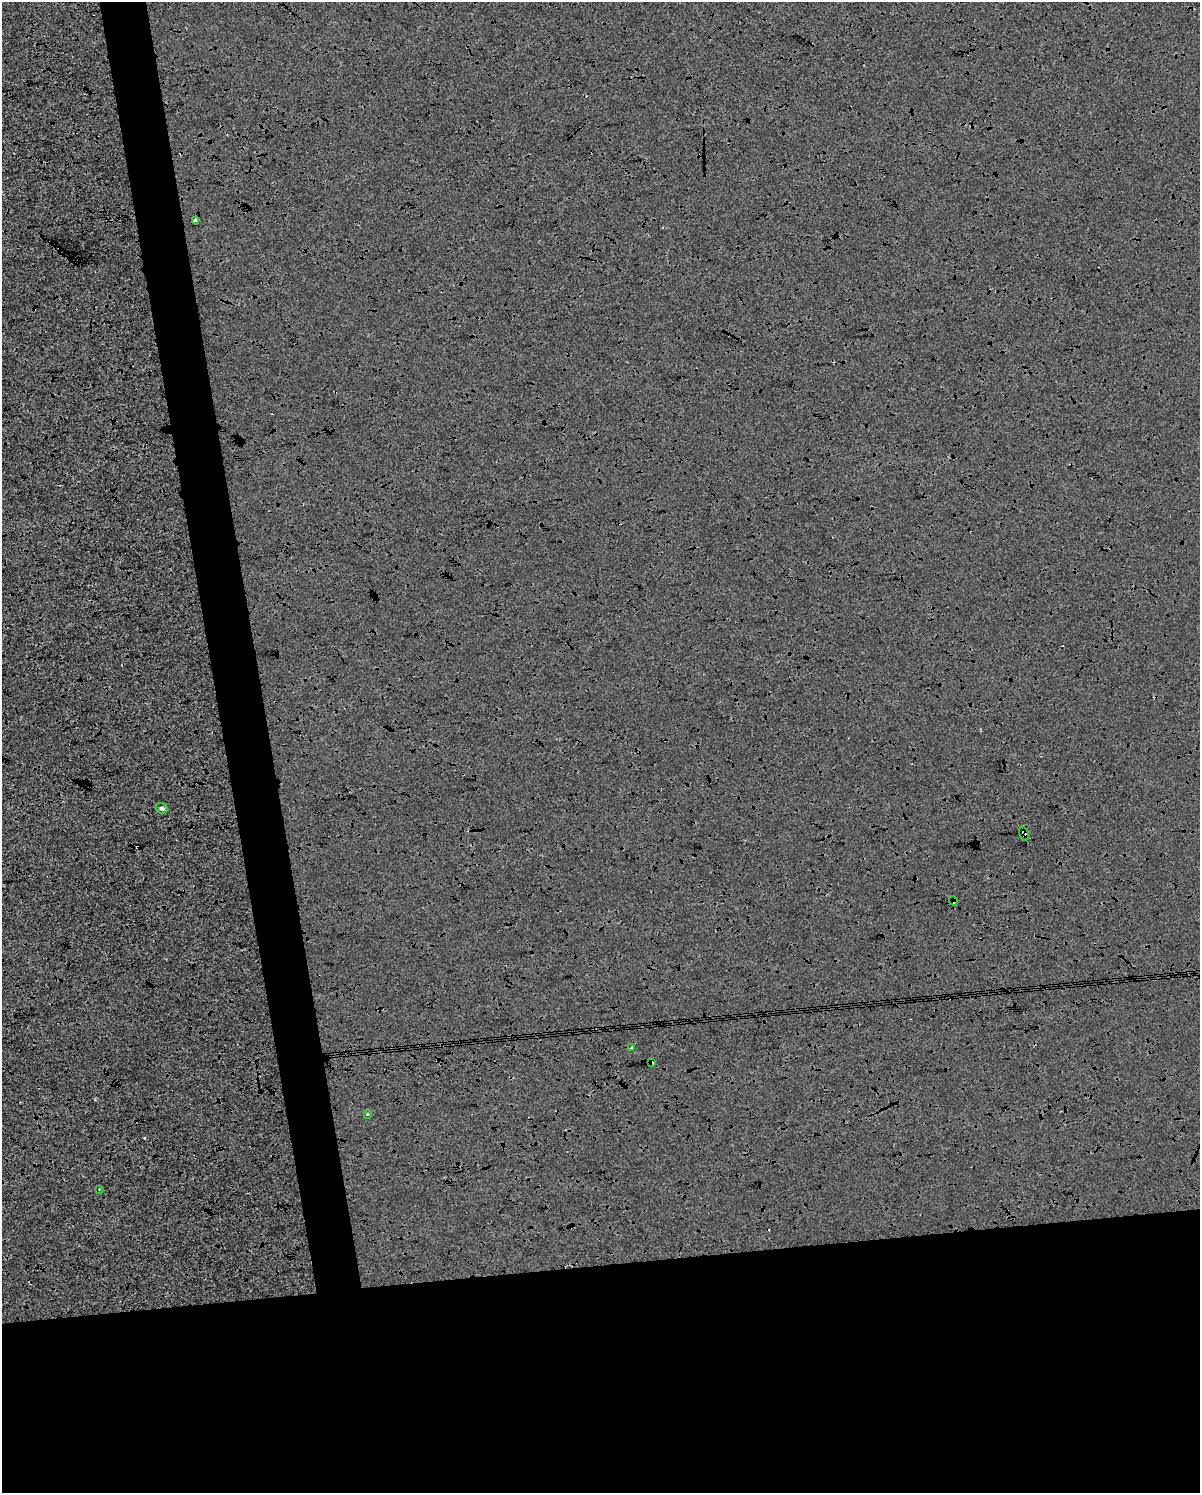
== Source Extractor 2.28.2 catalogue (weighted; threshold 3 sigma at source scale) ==
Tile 11 of 4 x 3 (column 3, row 3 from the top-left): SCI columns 2400-3597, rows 69-1559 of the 4797 x 4565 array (HDU 1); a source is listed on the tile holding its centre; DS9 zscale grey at full resolution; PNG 1202 x 1495 px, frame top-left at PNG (2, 2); each listed source drawn as its Kron ellipse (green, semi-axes under 4 px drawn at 4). Shown black and unused: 20% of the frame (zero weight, under 3 of 4 exposures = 3% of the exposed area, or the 3 px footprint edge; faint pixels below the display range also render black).
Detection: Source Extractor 2.28.2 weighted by HDU 2 'WHT'; one run over the whole footprint, this tile lists its part. Background 6.88e-04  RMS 0.0066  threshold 0.0295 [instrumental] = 3 sigma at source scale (4.5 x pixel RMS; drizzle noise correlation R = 1.50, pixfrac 1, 0.0396/0.0396 arcsec/px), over >= 5 px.
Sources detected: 12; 4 cosmic-ray / hot-pixel residue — neither listed nor drawn; the other 8 listed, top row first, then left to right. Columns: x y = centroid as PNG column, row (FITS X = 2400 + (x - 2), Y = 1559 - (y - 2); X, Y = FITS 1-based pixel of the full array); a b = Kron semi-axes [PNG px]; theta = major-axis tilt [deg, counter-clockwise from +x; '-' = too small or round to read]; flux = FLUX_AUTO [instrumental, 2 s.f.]
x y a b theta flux
196 220 4 4 - 6.6
162 808 6 5 - 1.5
1024 833 7 4 -70 1.9
953 901 4 4 - 2.9
631 1048 3 3 - 1.1
651 1062 4 3 - 2
367 1114 4 3 - 0.64
99 1189 2 2 - 0.45
Overlapping masked pixels (flux is a lower limit): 4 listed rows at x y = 196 220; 1024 833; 953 901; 651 1062